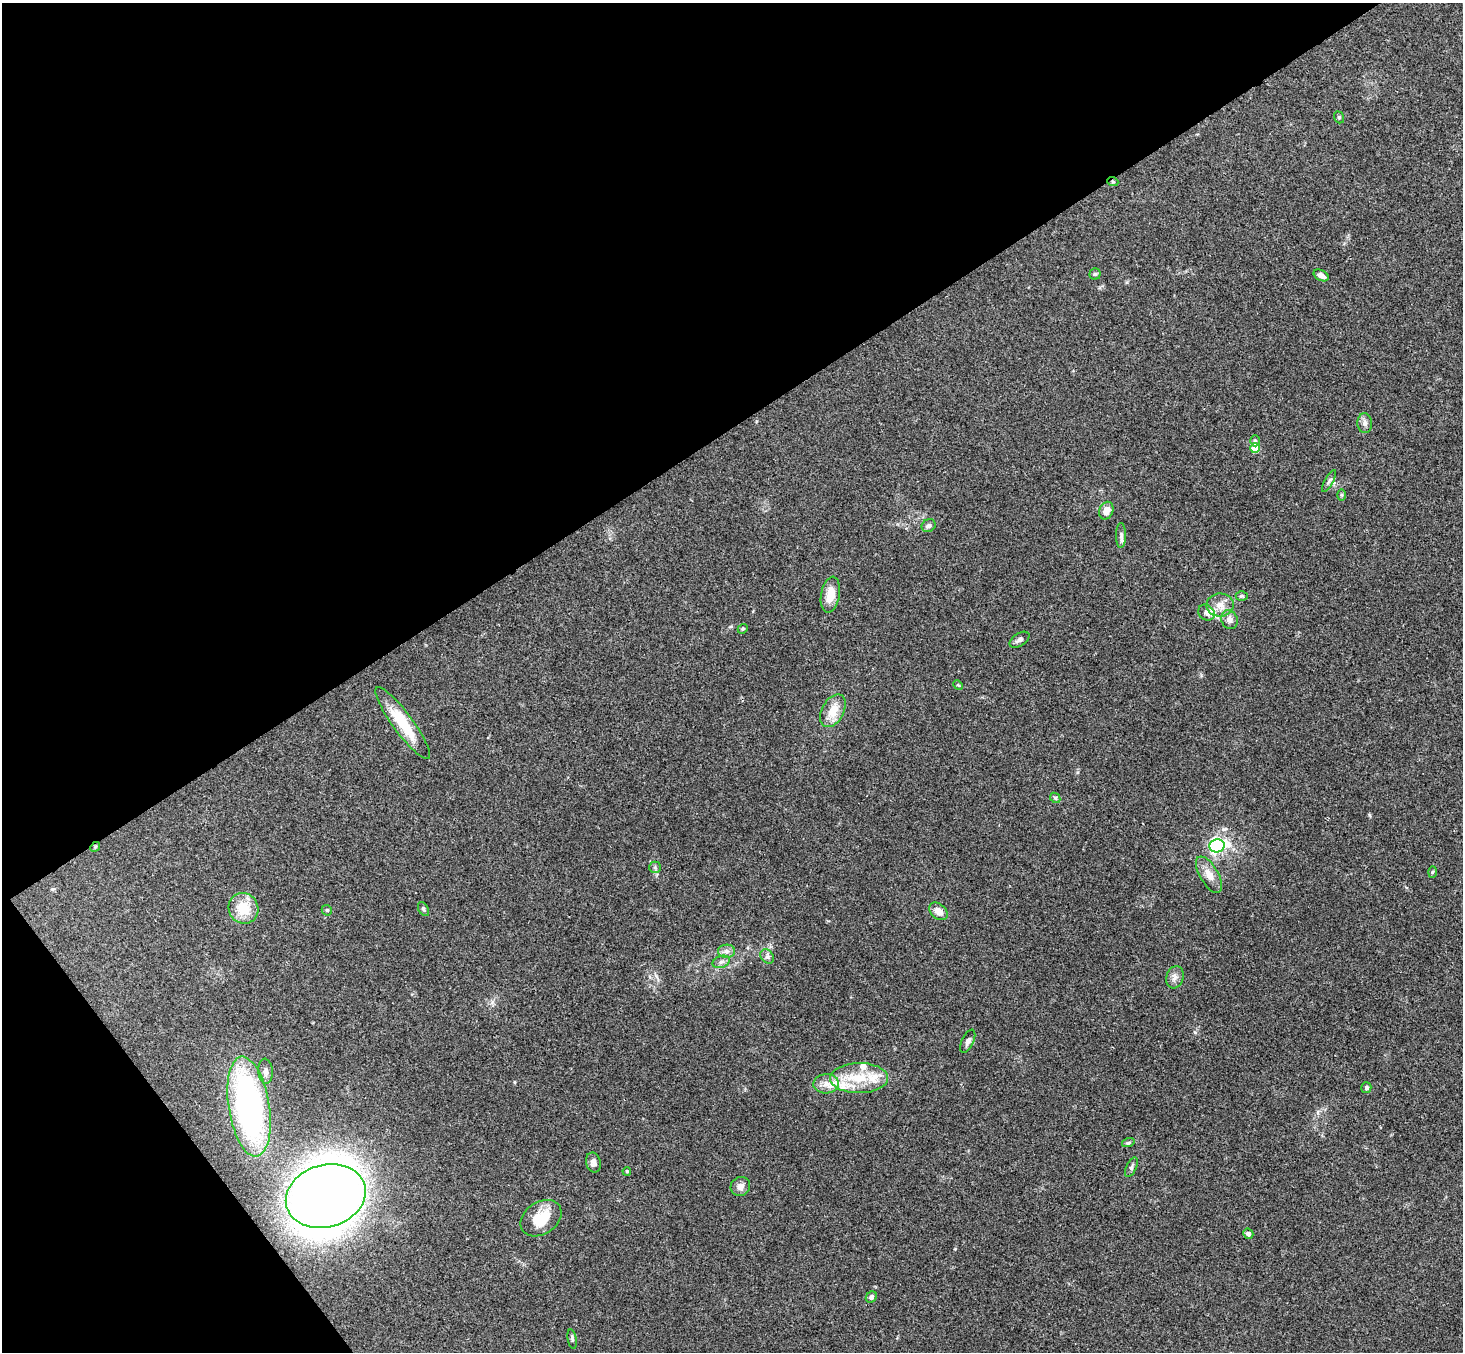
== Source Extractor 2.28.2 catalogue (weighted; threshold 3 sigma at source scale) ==
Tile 5 of 4 x 4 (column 1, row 2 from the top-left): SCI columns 54-1514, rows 3033-4382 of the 5946 x 5927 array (HDU 1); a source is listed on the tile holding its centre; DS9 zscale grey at full resolution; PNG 1465 x 1354 px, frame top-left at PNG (2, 3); each listed source drawn as its Kron ellipse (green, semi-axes under 4 px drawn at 4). Shown black and unused: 36% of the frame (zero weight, under 3 of 4 exposures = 6% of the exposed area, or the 3 px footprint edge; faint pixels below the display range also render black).
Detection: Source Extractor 2.28.2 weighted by HDU 2 'WHT'; one run over the whole footprint, this tile lists its part. Background 0.208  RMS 0.0083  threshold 0.0373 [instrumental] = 3 sigma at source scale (4.5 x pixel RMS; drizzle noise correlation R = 1.50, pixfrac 1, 0.05/0.05 arcsec/px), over >= 5 px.
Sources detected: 56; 1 inside a brighter object's white glare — neither listed nor drawn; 3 inside a brighter listed object's ellipse — not listed separately; the other 52 listed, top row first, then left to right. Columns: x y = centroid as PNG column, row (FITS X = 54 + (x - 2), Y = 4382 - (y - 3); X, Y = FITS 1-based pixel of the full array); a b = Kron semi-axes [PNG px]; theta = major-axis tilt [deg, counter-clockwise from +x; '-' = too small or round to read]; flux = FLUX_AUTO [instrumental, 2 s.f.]
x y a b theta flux
1339 117 6 4 -70 1.2
1113 182 5 3 - 0.92
1095 274 5 5 - 1.4
1321 275 8 5 -28 4.5
1365 423 10 7 -87 3.4
1255 441 5 4 - 1.5
1255 448 5 5 - 27
1329 481 12 3 62 1.6
1341 495 5 4 - 1.1
1106 511 9 7 68 7.9
929 526 7 6 - 2.3
1121 535 12 5 -90 2.7
830 595 18 9 80 12
1242 596 6 5 - 1.3
1220 605 13 11 2 9
1206 613 9 7 -40 3.9
1229 620 10 8 -66 4.6
743 629 5 4 - 1.2
1019 640 11 6 33 3.1
958 685 5 4 - 0.88
833 711 18 11 62 13
403 723 44 10 -54 31
1055 798 6 4 -46 1.3
1217 846 8 6 15 160
95 847 5 4 - 0.95
655 867 6 5 - 1.5
1432 872 5 3 - 0.97
1209 875 20 9 -59 8.5
243 908 15 14 - 20
423 909 8 4 -60 1.4
327 910 5 4 - 1
938 911 10 7 -42 7.2
726 951 8 6 2 3.2
767 957 8 6 -54 2.2
721 962 9 6 19 2.7
1175 977 11 8 71 4
968 1041 12 6 65 3.4
266 1071 12 7 -84 3.9
859 1078 29 15 0 27
826 1084 13 9 3 7.4
1366 1088 5 5 - 1.9
249 1107 50 20 -81 240
1128 1143 6 4 18 1.2
593 1162 10 7 -74 4.1
1131 1167 10 5 65 2.2
627 1171 4 3 - 1
740 1186 10 9 - 4.6
326 1196 41 31 16 770
541 1218 22 16 33 23
1248 1234 5 5 - 2.8
871 1297 6 5 - 2.2
572 1339 10 4 -79 1.6
Overlapping masked pixels (flux is a lower limit): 2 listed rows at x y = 1113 182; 95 847
Unlisted compact peaks at least as high as the median listed source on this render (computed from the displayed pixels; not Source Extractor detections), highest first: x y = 1195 1032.